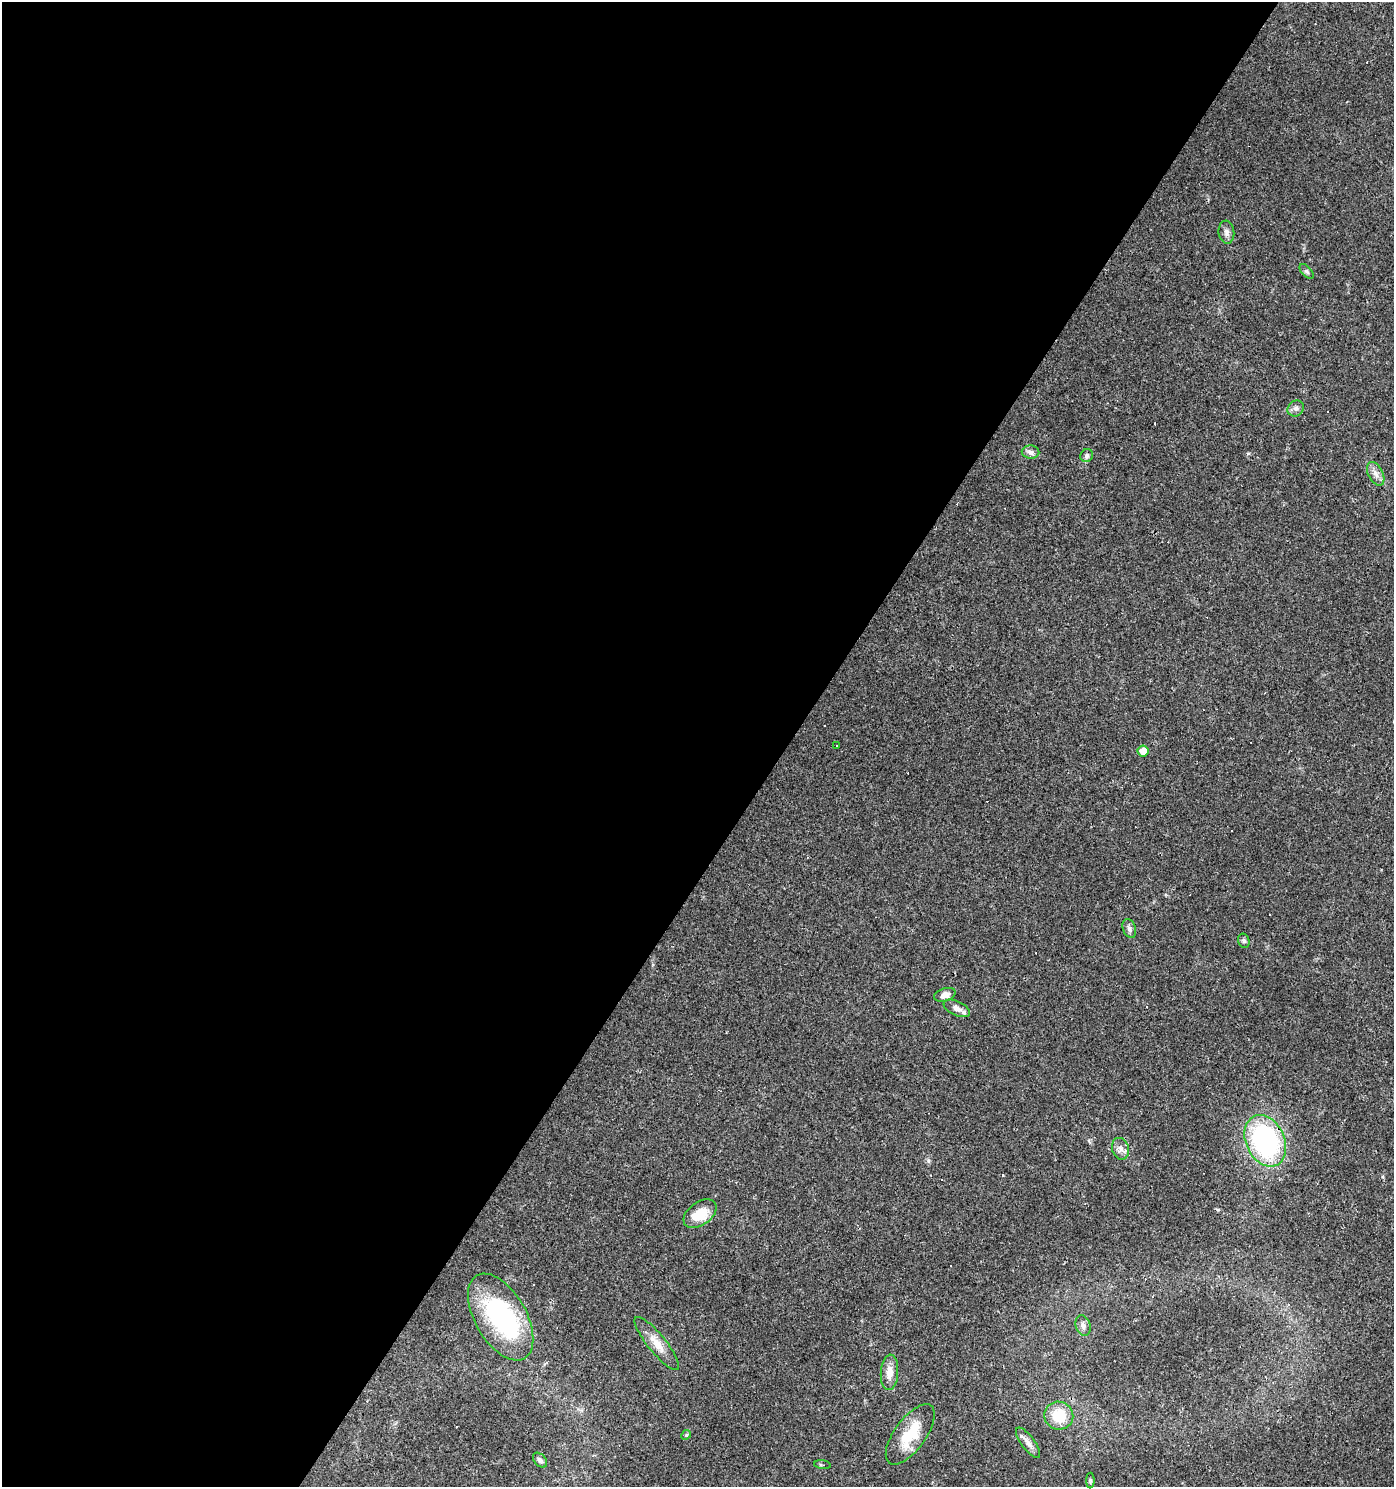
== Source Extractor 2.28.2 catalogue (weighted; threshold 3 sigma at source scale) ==
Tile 5 of 4 x 4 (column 1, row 2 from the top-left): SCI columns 246-1637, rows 2970-4454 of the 5988 x 5939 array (HDU 1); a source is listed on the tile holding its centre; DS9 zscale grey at full resolution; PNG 1396 x 1489 px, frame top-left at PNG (2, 2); each listed source drawn as its Kron ellipse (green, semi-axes under 4 px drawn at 4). Shown black and unused: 57% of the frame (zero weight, under 3 of 4 exposures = <1% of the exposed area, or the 3 px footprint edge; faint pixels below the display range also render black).
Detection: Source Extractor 2.28.2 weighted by HDU 2 'WHT'; one run over the whole footprint, this tile lists its part. Background 0.029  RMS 0.0038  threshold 0.0173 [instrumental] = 3 sigma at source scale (4.5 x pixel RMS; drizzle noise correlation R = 1.50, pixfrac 1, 0.0396/0.0396 arcsec/px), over >= 5 px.
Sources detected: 49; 1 inside a brighter object's white glare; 22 cosmic-ray / hot-pixel residue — neither listed nor drawn; the other 26 listed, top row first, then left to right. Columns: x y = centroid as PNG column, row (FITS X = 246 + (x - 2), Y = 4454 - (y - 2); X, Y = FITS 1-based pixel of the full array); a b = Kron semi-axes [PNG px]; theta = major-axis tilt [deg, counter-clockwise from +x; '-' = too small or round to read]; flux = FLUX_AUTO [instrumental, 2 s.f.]
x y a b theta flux
1226 232 11 8 -83 1.6
1307 271 9 5 -48 0.82
1296 408 9 7 43 1.4
1030 452 9 6 -3 1.3
1087 456 7 6 - 1
1376 474 13 7 -63 2.2
836 745 2 2 - 0.35
1143 751 5 5 - 3.8
1129 929 10 6 -71 1.3
1244 941 7 5 -75 0.81
945 995 11 6 17 2.9
957 1008 14 7 -25 2.3
1265 1141 27 19 -65 69
1120 1149 11 8 -72 2
700 1214 18 11 35 9.2
501 1317 48 25 -60 52
1083 1325 10 7 -74 1.6
657 1344 33 9 -51 5.4
889 1372 18 8 86 4.2
1059 1416 14 14 - 11
910 1434 35 15 54 14
686 1435 5 4 - 0.47
1028 1443 18 6 -54 2.5
540 1460 8 5 -48 1.1
822 1465 8 4 -6 0.6
1090 1480 8 4 -90 0.63
Overlapping masked pixels (flux is a lower limit): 1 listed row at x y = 1265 1141